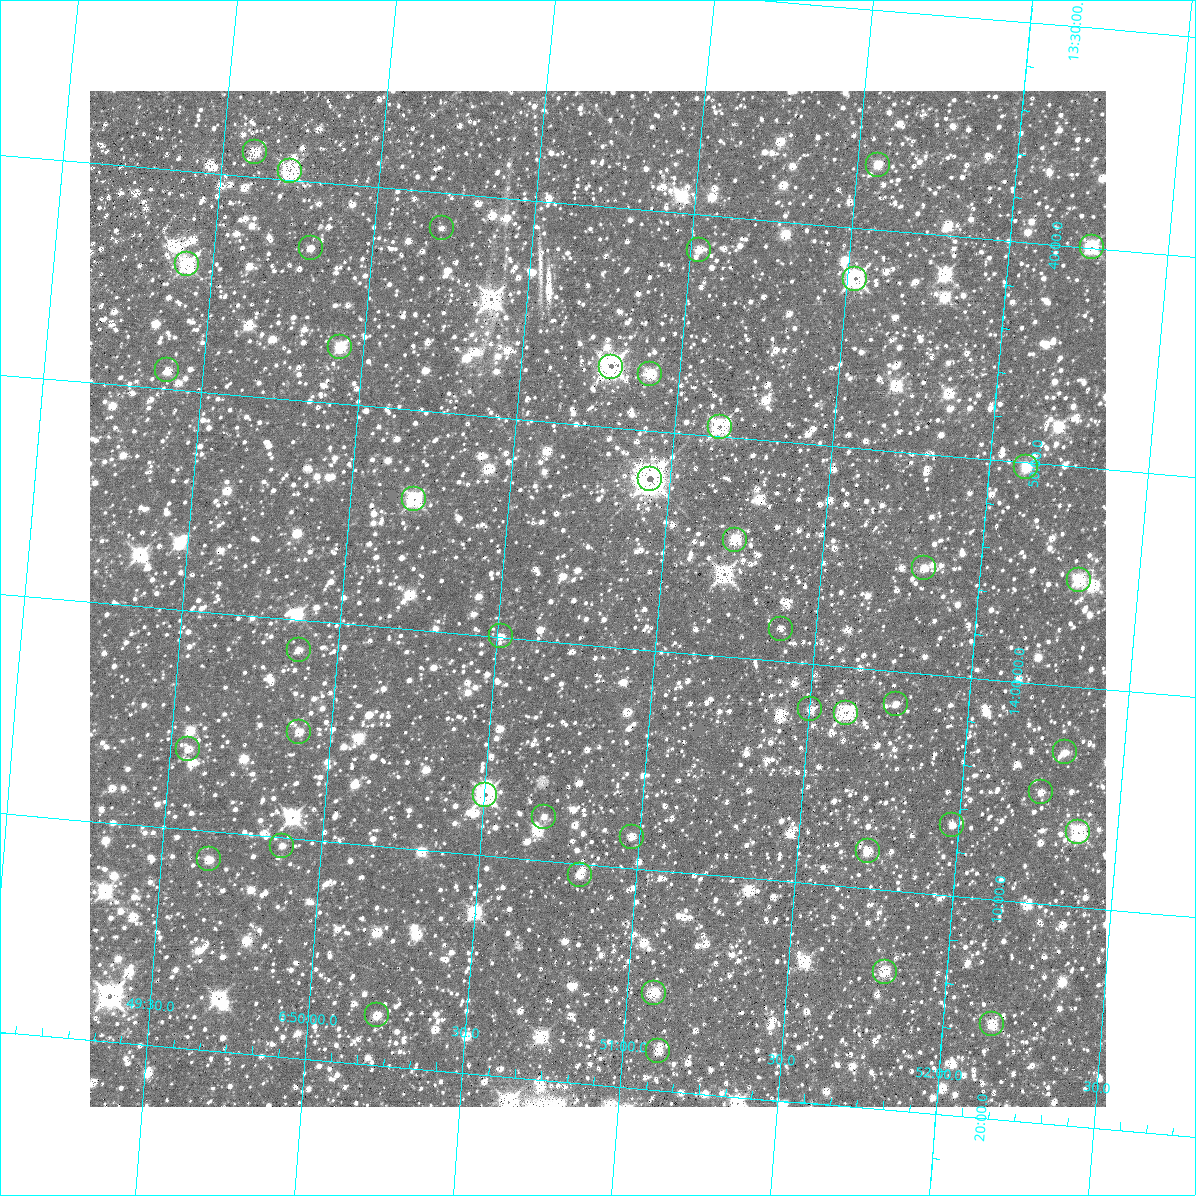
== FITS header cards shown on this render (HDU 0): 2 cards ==
NAXIS1  =                 1016 / length of data axis 1
NAXIS2  =                 1016 / length of data axis 2

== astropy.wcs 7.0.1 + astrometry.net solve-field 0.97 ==
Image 1016 x 1016 px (HDU 0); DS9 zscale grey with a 90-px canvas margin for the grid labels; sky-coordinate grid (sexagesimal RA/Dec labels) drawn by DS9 from the SOLVED WCS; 44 Tycho-2 reference stars matched to detected sources circled (green)
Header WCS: RA---SIN-SIP/DEC--SIN-SIP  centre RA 06:50:48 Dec +13:58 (102.70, +13.96 deg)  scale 2.76 arcsec/px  FOV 46.7' x 46.4'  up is -175 deg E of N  parity normal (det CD < 0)
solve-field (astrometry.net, Tycho-2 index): VERIFIED the header's WCS against the Tycho-2 star catalogue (verified at 3 index scales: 12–44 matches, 5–7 conflicts across passes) and refined it, rather than solving blind
Solved WCS: RA---TAN-SIP/DEC--TAN-SIP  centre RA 06:50:48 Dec +13:58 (102.70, +13.96 deg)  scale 2.76 arcsec/px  FOV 46.7' x 46.4'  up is -175 deg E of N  parity normal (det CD < 0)
The solver's refit moves the header's centre by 0.81 arcsec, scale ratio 0.9992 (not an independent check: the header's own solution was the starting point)
Tycho-2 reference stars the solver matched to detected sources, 44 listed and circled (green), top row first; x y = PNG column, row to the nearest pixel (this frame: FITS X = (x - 90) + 1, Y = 1016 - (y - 91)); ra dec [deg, ICRS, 3 dp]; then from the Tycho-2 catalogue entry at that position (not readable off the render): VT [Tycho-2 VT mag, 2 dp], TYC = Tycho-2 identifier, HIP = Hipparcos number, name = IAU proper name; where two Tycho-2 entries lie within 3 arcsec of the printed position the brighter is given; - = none
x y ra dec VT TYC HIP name
255 152 102.401 +13.648 10.23 759-212-1 - -
878 165 102.891 +13.617 9.13 759-2076-1 32925 -
290 171 102.430 +13.660 9.52 759-410-1 - -
442 228 102.553 +13.693 11.37 759-1906-1 - -
1092 247 103.065 +13.666 10.72 759-1650-1 - -
311 248 102.451 +13.717 11.00 759-716-1 - -
699 250 102.757 +13.693 11.27 759-952-1 - -
187 264 102.355 +13.737 8.31 759-2296-1 - -
855 279 102.882 +13.705 10.85 759-1238-1 - -
340 347 102.482 +13.790 8.53 759-1574-1 - -
611 367 102.696 +13.787 8.77 759-954-1 - -
167 370 102.347 +13.819 10.73 759-2647-1 - -
650 374 102.727 +13.791 11.36 759-1356-1 - -
720 427 102.786 +13.826 9.42 759-1872-1 - -
1026 467 103.029 +13.837 11.12 759-2042-1 - -
650 479 102.734 +13.870 8.24 759-706-1 - -
414 499 102.550 +13.901 10.97 759-220-1 - -
735 540 102.805 +13.911 11.12 759-1322-1 - -
924 568 102.956 +13.920 10.59 759-1052-1 - -
1079 580 103.078 +13.919 11.09 759-1050-1 - -
781 629 102.847 +13.975 10.57 759-760-1 - -
501 636 102.628 +13.999 11.20 759-1670-1 - -
299 650 102.470 +14.023 10.85 759-1294-1 - -
896 704 102.943 +14.025 11.12 759-358-1 - -
810 709 102.876 +14.034 11.51 759-50-1 - -
846 713 102.904 +14.035 10.09 759-20-1 - -
299 732 102.476 +14.085 11.34 759-674-1 - -
188 749 102.389 +14.105 11.10 759-704-1 - -
1065 752 103.079 +14.050 11.17 759-1912-1 - -
1041 792 103.063 +14.082 10.31 759-440-1 - -
485 795 102.626 +14.121 11.11 759-266-1 - -
544 817 102.674 +14.133 11.50 759-32-1 - -
952 825 102.995 +14.113 10.17 759-118-1 - -
1078 832 103.095 +14.110 11.38 759-322-1 - -
632 837 102.744 +14.143 10.33 759-1556-1 - -
282 846 102.469 +14.173 10.98 759-2463-1 - -
868 851 102.930 +14.138 11.47 759-678-1 - -
209 859 102.412 +14.188 10.98 759-2293-1 - -
580 875 102.706 +14.175 10.71 759-2557-1 - -
885 972 102.951 +14.229 10.61 759-2517-1 - -
654 993 102.771 +14.260 11.31 759-1805-1 - -
377 1015 102.555 +14.295 10.92 759-1719-1 - -
992 1024 103.039 +14.261 10.20 759-1763-1 - -
658 1051 102.778 +14.303 11.11 759-2117-1 - -